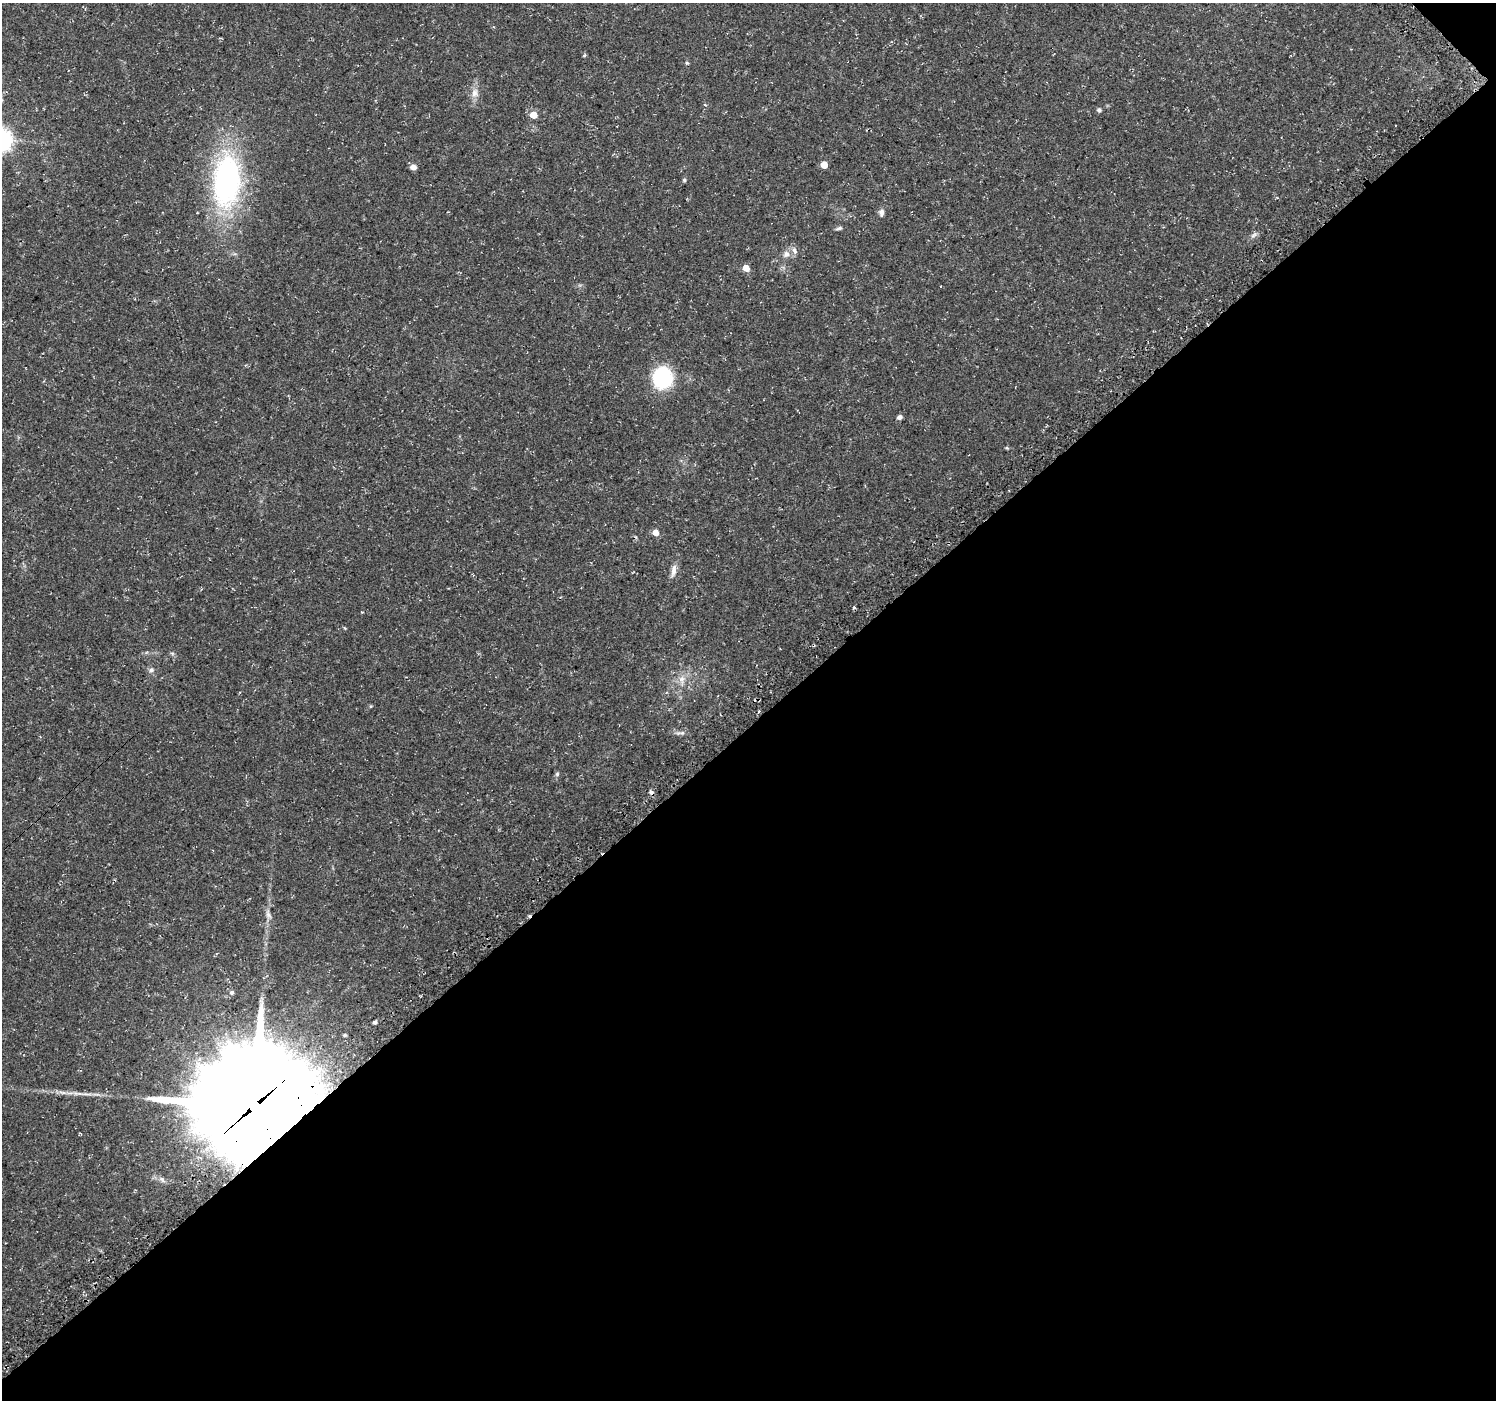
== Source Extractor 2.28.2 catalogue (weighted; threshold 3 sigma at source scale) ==
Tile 12 of 4 x 4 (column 4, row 3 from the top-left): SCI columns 4568-6061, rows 1613-3010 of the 6110 x 6084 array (HDU 1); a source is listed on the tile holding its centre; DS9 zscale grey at full resolution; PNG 1498 x 1402 px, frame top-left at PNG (2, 3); no overlay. Shown black and unused: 48% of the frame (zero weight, under 3 of 4 exposures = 5% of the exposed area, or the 3 px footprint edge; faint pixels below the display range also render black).
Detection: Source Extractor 2.28.2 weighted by HDU 2 'WHT'; one run over the whole footprint, this tile lists its part. Background 0.0834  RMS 0.0048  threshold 0.0217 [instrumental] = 3 sigma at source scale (4.5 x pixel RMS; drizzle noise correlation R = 1.50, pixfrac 1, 0.0396/0.0396 arcsec/px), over >= 5 px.
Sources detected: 34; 2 cosmic-ray / hot-pixel residue — not listed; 1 inside a brighter listed object's ellipse — not listed separately; the other 31 listed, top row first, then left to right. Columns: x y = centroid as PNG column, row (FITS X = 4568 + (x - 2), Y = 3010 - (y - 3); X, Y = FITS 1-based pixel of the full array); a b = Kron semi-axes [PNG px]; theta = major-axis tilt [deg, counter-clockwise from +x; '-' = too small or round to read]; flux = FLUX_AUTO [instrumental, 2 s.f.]
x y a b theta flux
584 55 5 4 - 0.58
687 63 5 3 - 0.54
474 93 14 9 81 3.7
1099 110 5 5 - 1.2
533 115 5 5 - 8.3
824 165 5 5 - 6.9
413 167 5 5 - 3.4
684 180 5 5 - 0.68
227 181 60 31 86 110
881 212 8 6 86 1.8
839 228 8 5 13 1.1
1253 235 10 4 34 1.3
786 254 10 9 - 2.6
746 268 5 5 - 5.6
662 378 17 16 - 42
900 417 6 5 - 1.4
1007 448 6 3 -18 0.51
656 532 5 5 - 4
673 571 18 6 78 3.1
151 670 7 6 - 1.3
682 679 11 8 -88 3.1
680 733 15 5 5 1.7
557 774 6 4 73 0.78
268 915 11 5 -52 1.8
232 992 6 5 - 1.3
375 1022 5 4 - 1.4
345 1035 5 4 - 0.58
62 1092 12 4 -9 2
87 1094 17 2 0 2.2
253 1106 37 35 7 11000
162 1179 9 6 -40 1.5
Overlapping masked pixels (flux is a lower limit): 1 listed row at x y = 253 1106